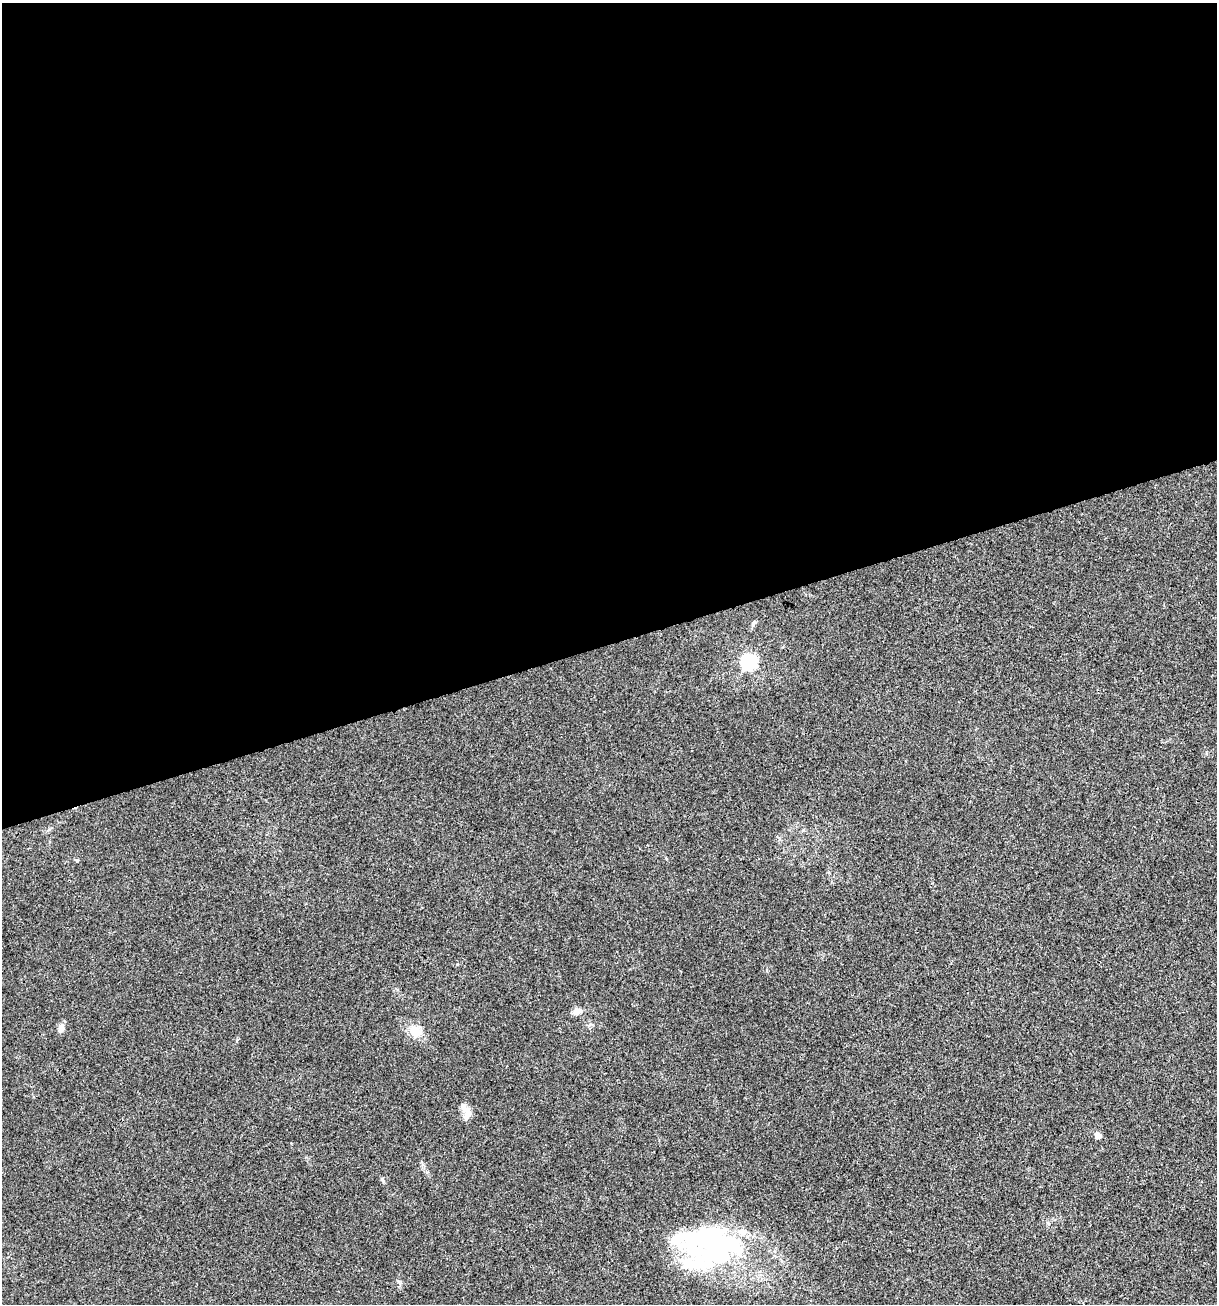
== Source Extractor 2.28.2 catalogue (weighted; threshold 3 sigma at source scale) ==
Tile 2 of 4 x 4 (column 2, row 1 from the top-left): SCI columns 1317-2531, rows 3905-5206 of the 5012 x 5207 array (HDU 1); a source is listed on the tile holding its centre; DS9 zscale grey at full resolution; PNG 1219 x 1306 px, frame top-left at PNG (2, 3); no overlay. Shown black and unused: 49% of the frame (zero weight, under 3 of 4 exposures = <1% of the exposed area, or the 3 px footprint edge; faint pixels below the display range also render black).
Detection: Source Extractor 2.28.2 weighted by HDU 2 'WHT'; one run over the whole footprint, this tile lists its part. Background 0.00336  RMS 0.0026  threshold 0.0118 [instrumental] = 3 sigma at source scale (4.5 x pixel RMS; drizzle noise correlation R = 1.50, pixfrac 1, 0.0396/0.0396 arcsec/px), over >= 5 px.
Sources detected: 15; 1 inside a brighter object's white glare — not listed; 4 inside a brighter listed object's ellipse — not listed separately; the other 10 listed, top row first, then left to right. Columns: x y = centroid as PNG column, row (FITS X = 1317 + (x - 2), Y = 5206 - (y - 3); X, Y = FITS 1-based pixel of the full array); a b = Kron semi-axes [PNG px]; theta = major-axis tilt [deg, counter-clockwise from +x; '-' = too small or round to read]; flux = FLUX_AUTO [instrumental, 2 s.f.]
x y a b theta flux
753 623 8 4 81 0.49
749 662 7 6 - 69
77 861 5 4 - 0.31
577 1011 9 6 16 2.1
61 1029 9 7 64 1.5
415 1031 17 15 -35 3.6
466 1112 20 9 -74 2.5
1098 1136 7 5 -38 1.7
382 1180 6 4 -70 0.4
713 1243 59 42 -56 43